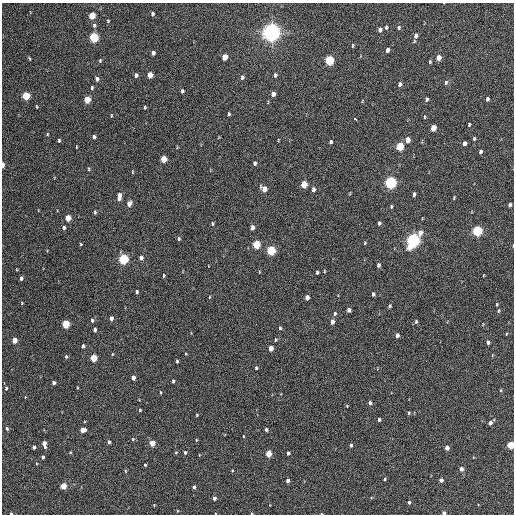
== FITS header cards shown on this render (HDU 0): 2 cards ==
NAXIS1  =                  512 / Axis length
NAXIS2  =                  512 / Axis length

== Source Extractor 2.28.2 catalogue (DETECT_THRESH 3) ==
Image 512 x 512 px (HDU 0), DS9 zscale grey, 1 PNG px = 1 image px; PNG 516 x 516 px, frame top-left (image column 1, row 512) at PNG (2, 3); no overlay
Background 303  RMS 17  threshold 50.5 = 3 sigma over >= 5 px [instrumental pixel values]
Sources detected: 162; all 162 listed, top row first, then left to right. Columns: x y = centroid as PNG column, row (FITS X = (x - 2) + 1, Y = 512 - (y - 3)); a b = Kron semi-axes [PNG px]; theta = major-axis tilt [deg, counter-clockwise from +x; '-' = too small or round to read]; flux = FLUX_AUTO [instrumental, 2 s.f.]
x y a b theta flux
152 14 4 3 - 2100
92 16 5 4 - 22000
108 21 4 4 - 1000
94 25 6 5 - 2500
386 27 5 3 - 1600
399 27 5 5 - 2000
380 30 5 4 - 3800
271 32 6 6 - 810000
416 36 7 5 82 4300
94 37 5 4 - 76000
352 46 5 2 - 1200
387 50 4 3 - 3700
153 53 4 4 - 3500
225 57 5 4 - 12000
29 58 5 2 - 1200
439 58 5 4 - 10000
329 60 5 5 - 73000
100 61 4 4 - 1200
430 62 4 3 - 1400
136 75 5 4 - 2600
150 75 5 4 - 12000
275 75 5 4 - 2200
242 77 6 4 75 2700
97 79 5 4 - 3600
446 82 6 5 - 2100
400 84 5 4 - 3000
92 88 4 3 - 1500
182 91 4 3 - 2100
273 94 5 4 - 5800
26 96 5 4 - 38000
87 99 5 4 - 23000
427 99 5 4 - 1800
487 99 4 3 - 2800
37 106 5 3 - 920
145 107 3 3 - 1300
229 114 5 3 - 1600
111 115 5 2 - 980
424 117 5 2 - 1100
355 119 4 3 - 5800
469 124 4 3 - 1300
433 128 5 4 - 14000
47 134 4 3 - 990
94 137 4 4 - 2200
474 138 4 3 - 1700
59 140 4 3 - 1400
278 140 4 2 - 800
407 140 5 4 - 8600
331 142 4 3 - 2000
464 143 4 4 - 4000
400 146 5 4 - 44000
76 147 3 2 - 760
480 151 4 3 - 2200
164 159 5 4 - 20000
255 163 5 4 - 2000
3 165 5 2 - 6900
89 169 4 3 - 1100
132 172 5 3 - 980
390 182 6 5 - 200000
304 184 5 4 - 24000
264 189 6 5 - 9200
313 189 5 4 - 2900
414 194 4 3 - 2400
119 196 8 4 81 7900
454 198 6 3 70 1100
129 204 6 5 - 6300
510 205 4 3 - 2800
391 206 4 3 - 1300
95 212 5 3 - 1600
68 218 5 4 - 14000
379 223 4 3 - 1900
212 224 6 3 -90 1300
252 227 5 3 - 4500
64 228 4 3 - 2800
477 231 5 5 - 100000
420 233 6 5 - 7100
179 239 5 4 - 1600
413 240 7 5 66 330000
365 243 5 4 - 1100
81 244 3 3 - 1200
256 244 5 4 - 42000
271 250 5 4 - 71000
141 257 5 4 - 3800
123 259 5 5 - 99000
378 265 5 4 - 2800
324 271 4 3 - 920
317 272 4 3 - 1900
163 275 5 3 - 1100
21 278 4 3 - 2500
137 292 3 3 - 1900
373 294 4 3 - 2700
209 297 4 3 - 720
307 297 4 4 - 6500
22 303 4 4 - 920
497 304 4 3 - 930
390 306 5 3 - 1500
349 310 4 4 - 3900
498 311 6 4 82 1500
335 314 5 4 - 1700
111 318 4 3 - 3900
92 320 5 4 - 2100
332 322 5 4 - 4200
416 322 5 4 - 1600
65 324 5 4 - 37000
256 324 2 2 - 2700
280 328 5 4 - 1500
95 330 4 3 - 2300
506 334 4 2 - 850
397 335 4 4 - 4100
14 340 4 4 - 11000
275 340 4 2 - 1100
488 342 5 3 - 2100
83 346 4 4 - 2700
271 348 4 4 - 7400
112 354 5 3 - 930
66 356 5 4 - 1700
93 358 5 4 - 26000
177 361 4 2 - 1500
256 368 4 3 - 1400
133 377 4 3 - 5200
173 381 4 3 - 2100
54 383 3 3 - 2700
6 388 5 4 - 1800
160 392 4 2 - 870
370 403 4 4 - 2600
347 406 4 3 - 950
140 410 3 3 - 1200
409 413 4 4 - 1300
197 415 4 3 - 930
379 420 3 3 - 2300
490 423 5 4 - 4100
7 428 5 3 - 1600
83 430 5 4 - 9600
266 430 3 3 - 2200
243 436 3 2 - 760
133 439 5 5 - 1400
196 440 4 3 - 900
109 442 4 4 - 2600
152 443 4 4 - 14000
44 444 6 4 -77 6500
351 445 4 4 - 2300
510 445 4 4 - 29000
34 447 4 3 - 2800
447 448 4 4 - 5400
70 452 4 3 - 1000
176 452 5 3 - 1100
185 452 4 3 - 1700
288 453 4 3 - 2100
268 454 4 4 - 19000
43 457 4 3 - 2200
145 465 4 3 - 1000
461 469 5 4 - 4300
125 471 6 4 -88 1200
384 479 4 3 - 1200
441 480 4 4 - 4900
287 481 4 4 - 2800
63 486 4 4 - 16000
194 487 4 4 - 2200
214 498 4 4 - 3300
409 502 4 3 - 2000
154 505 3 3 - 890
11 513 3 3 - 1400
444 513 3 3 - 3700
At the frame edge (FLAGS 8, measured only in part): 4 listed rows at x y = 3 165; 510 445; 11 513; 444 513